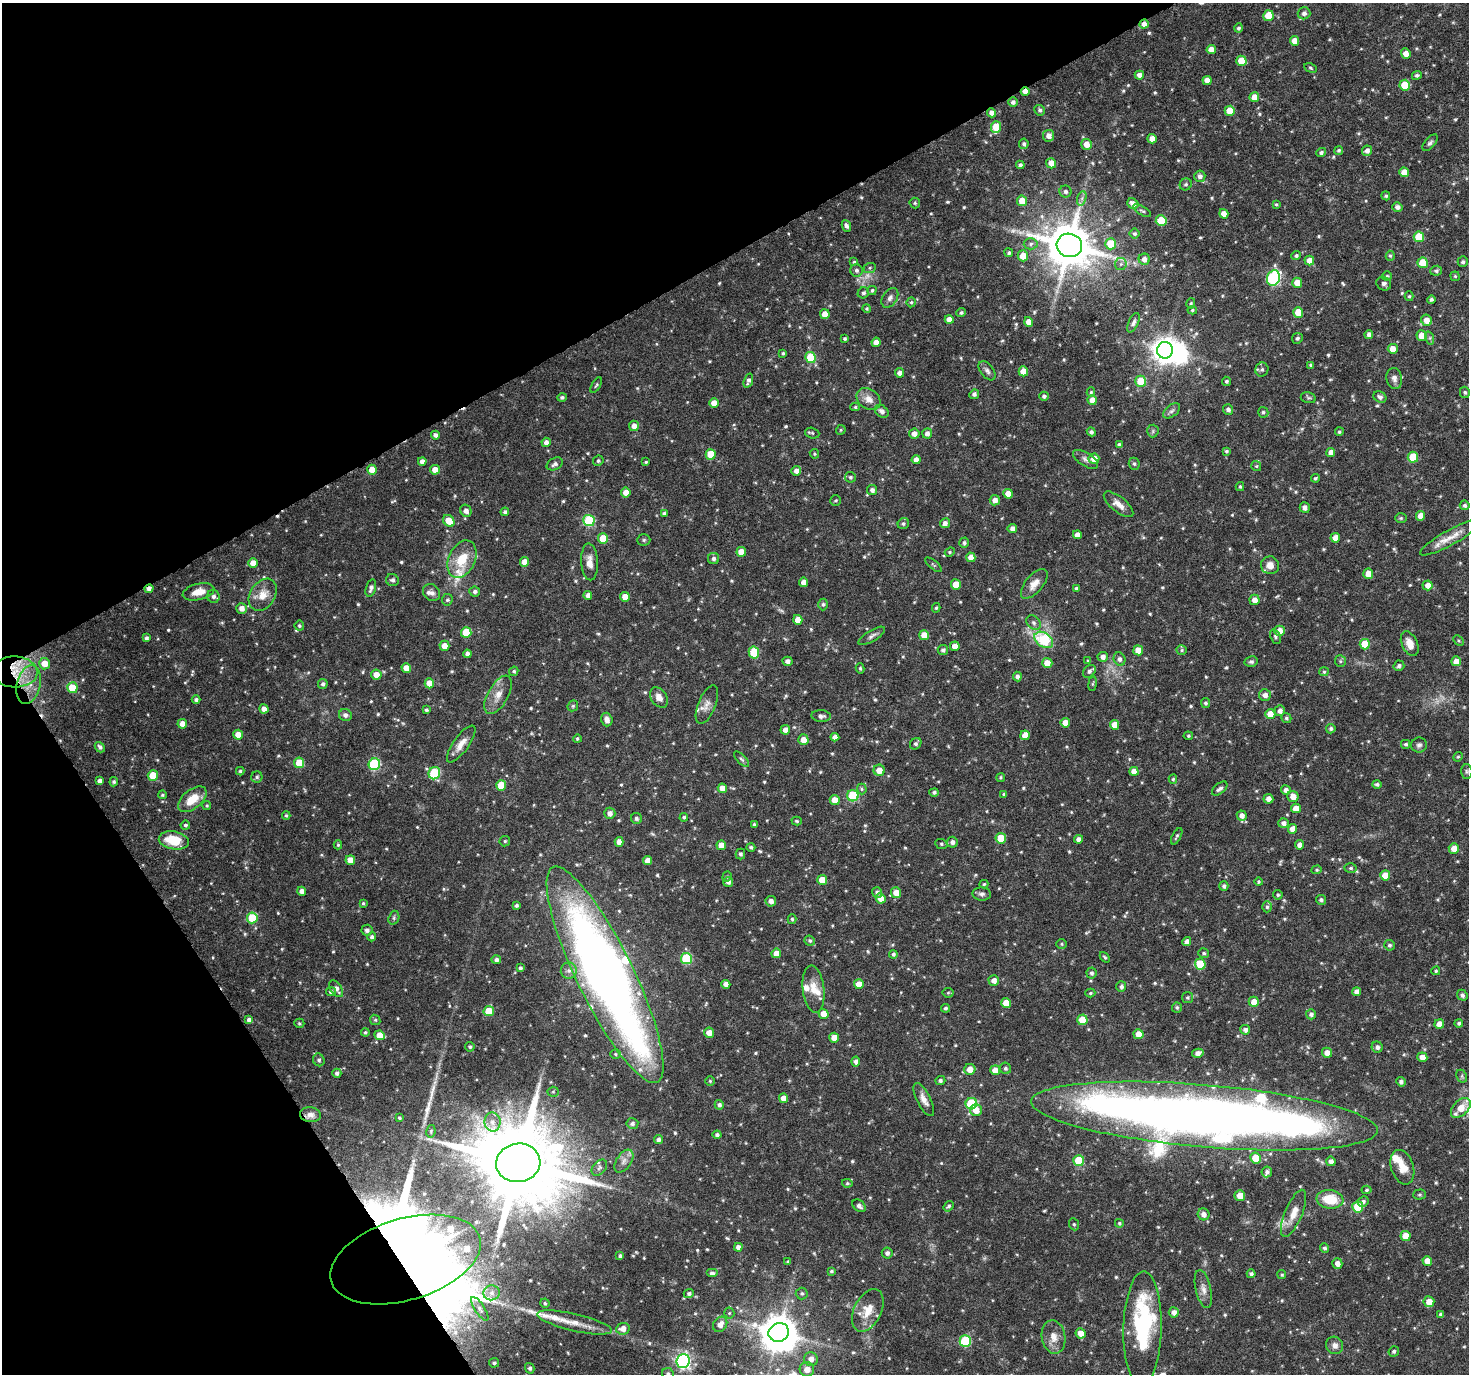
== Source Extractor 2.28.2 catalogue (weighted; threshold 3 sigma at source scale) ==
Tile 5 of 4 x 4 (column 1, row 2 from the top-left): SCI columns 6-1472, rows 2862-4233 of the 5881 x 5789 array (HDU 1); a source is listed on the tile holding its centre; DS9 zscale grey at full resolution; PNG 1471 x 1376 px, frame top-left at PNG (2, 3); each listed source drawn as its Kron ellipse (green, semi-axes under 4 px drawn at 4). Shown black and unused: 28% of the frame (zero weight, under 5 of 10 exposures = <1% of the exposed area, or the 3 px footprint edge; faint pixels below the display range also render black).
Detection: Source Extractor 2.28.2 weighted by HDU 2 'WHT'; one run over the whole footprint, this tile lists its part. Background 0.035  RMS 0.0019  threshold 0.00757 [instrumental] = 3 sigma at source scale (4.09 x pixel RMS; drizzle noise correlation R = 1.36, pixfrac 0.8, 0.0396/0.0396 arcsec/px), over >= 5 px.
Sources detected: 727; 6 too faint to see at this stretch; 6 inside a brighter object's white glare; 2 cosmic-ray / hot-pixel residue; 3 long thin detections or spike segments (spike, bleed or trail) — neither listed nor drawn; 20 inside a brighter listed object's ellipse — not listed separately; of the other 690, all 500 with FLUX_AUTO >= 0.226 (the completeness limit of this list) listed and drawn (190 fainter detections not listed), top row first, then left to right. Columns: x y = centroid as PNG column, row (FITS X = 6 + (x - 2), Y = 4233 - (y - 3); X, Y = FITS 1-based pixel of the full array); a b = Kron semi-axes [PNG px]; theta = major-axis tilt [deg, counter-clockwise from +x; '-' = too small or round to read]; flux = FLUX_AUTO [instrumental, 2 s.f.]
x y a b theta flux
1304 13 6 6 - 0.62
1268 16 5 5 - 2.7
1144 24 4 4 - 0.99
1238 28 4 4 - 0.33
1295 41 5 4 - 1.6
1211 50 4 4 - 1.7
1406 53 5 4 - 1.2
1241 61 5 5 - 3
1311 68 6 4 -28 0.24
1139 75 5 4 - 0.99
1417 75 5 4 - 0.35
1207 80 4 4 - 1.4
1405 85 5 5 - 3.7
1025 91 4 4 - 1.4
1254 97 5 5 - 2.1
1013 102 5 4 - 0.55
1040 110 5 5 - 0.36
1230 111 5 5 - 3.3
991 113 4 4 - 0.85
996 127 6 5 - 4
1049 136 6 5 - 1
1152 139 5 4 - 1.5
1430 143 10 5 50 0.43
1024 144 5 4 - 0.41
1087 144 5 5 - 1.7
1339 150 4 4 - 0.31
1367 151 5 5 - 0.78
1321 152 5 4 - 0.44
1051 163 5 5 - 1.7
1020 165 4 4 - 0.44
1404 172 5 4 - 1.8
1200 176 5 5 - 0.68
1186 184 6 5 - 0.36
1065 191 6 6 - 0.49
1386 196 4 4 - 0.3
1082 198 7 4 72 0.47
1022 201 5 5 - 2.3
915 203 5 5 - 0.26
1133 204 6 5 - 1.2
1276 204 4 3 - 0.24
1397 207 5 4 - 0.73
1142 211 10 4 -32 0.36
1224 214 5 4 - 1.7
1161 221 5 5 - 5.4
846 226 6 4 -65 0.54
1134 234 5 5 - 0.37
1419 237 5 5 - 5.8
1031 244 7 5 4 0.47
1111 244 5 5 - 5
1069 245 13 11 -18 800
1009 253 4 4 - 0.32
1023 256 5 5 - 2.2
1296 256 5 4 - 0.36
1390 256 5 4 - 0.25
1144 259 5 5 - 1
1309 261 5 4 - 1.6
854 262 4 4 - 0.23
1463 262 5 5 - 0.42
1423 263 5 5 - 4.1
1121 264 6 6 - 0.38
870 268 6 5 - 0.28
856 270 6 6 - 0.51
1436 271 6 5 - 0.38
1387 276 5 5 - 0.25
1455 276 4 4 - 0.23
1273 278 8 6 69 26
1297 283 5 5 - 2
1384 284 7 6 - 0.58
872 290 5 4 - 0.32
863 293 6 5 - 0.43
1409 296 5 4 - 0.26
890 298 11 7 56 0.73
1431 299 4 4 - 0.41
911 302 5 4 - 0.26
1191 303 5 4 - 0.23
867 309 4 4 - 0.26
1192 310 4 4 - 0.24
1298 312 5 5 - 3.4
961 313 5 4 - 0.32
825 314 5 4 - 1.7
949 319 4 4 - 1.5
1427 320 6 5 - 1.5
1029 322 5 4 - 1.6
1133 323 10 5 65 0.65
1369 334 4 4 - 0.65
1422 336 5 5 - 2
1297 338 5 5 - 0.35
1430 338 7 4 -72 0.31
845 339 3 3 - 0.27
876 342 4 4 - 1.1
1393 349 5 5 - 1.7
1165 350 8 8 - 170
783 353 4 3 - 0.25
810 358 5 5 - 7.4
1311 365 4 4 - 0.32
1262 369 7 6 - 0.5
987 371 11 6 -52 0.59
1023 371 5 4 - 2.2
899 373 4 4 - 0.85
1394 378 10 8 -81 0.77
748 381 7 4 71 0.5
1141 381 5 5 - 4.7
1226 381 4 4 - 0.35
596 385 8 3 59 0.26
1091 392 5 4 - 0.23
1465 392 6 5 - 0.32
974 394 5 4 - 0.51
1044 396 5 4 - 0.43
562 397 4 4 - 0.33
1380 397 7 5 -32 0.62
1308 398 8 5 -14 0.34
869 399 13 10 -36 1.6
1092 400 5 4 - 1.6
714 403 4 4 - 1.6
855 407 5 4 - 0.26
1228 409 5 5 - 0.61
882 411 7 5 -40 0.68
1172 411 10 5 38 0.54
1263 412 5 5 - 0.33
634 426 5 5 - 1.2
841 430 5 4 - 0.23
1153 431 6 5 - 0.34
1091 432 4 4 - 0.47
1339 432 4 4 - 0.29
812 433 7 5 -18 0.31
927 433 5 5 - 0.79
914 434 5 5 - 1.1
435 435 4 4 - 0.63
546 442 5 4 - 0.93
1119 444 4 3 - 0.36
1226 451 4 4 - 0.3
1331 452 4 4 - 1.1
711 454 5 5 - 3.5
814 454 5 4 - 0.23
1413 457 5 5 - 4.7
1086 459 14 6 -32 0.73
1094 459 5 5 - 1.8
916 460 4 4 - 1.1
422 461 4 4 - 0.99
598 461 5 5 - 0.32
646 462 3 3 - 0.23
555 464 8 5 28 0.62
1134 464 6 5 - 0.32
1256 466 5 5 - 0.24
372 470 5 4 - 2
435 470 5 4 - 1.7
796 471 5 4 - 0.85
850 477 5 5 - 0.31
1315 478 4 4 - 0.34
1240 487 4 3 - 0.28
872 490 5 5 - 0.65
626 493 5 5 - 1.3
1008 494 5 4 - 1.9
836 500 5 5 - 0.27
995 500 5 5 - 1
1119 504 18 7 -39 1.5
1465 505 5 5 - 0.47
1305 508 5 5 - 0.56
466 511 6 5 - 0.87
505 512 4 4 - 0.43
664 513 3 3 - 0.28
1420 516 5 4 - 1.5
1401 518 6 5 - 0.26
449 521 6 5 - 3
589 521 6 5 - 13
945 523 5 5 - 0.82
903 524 6 5 - 0.33
1012 529 5 4 - 0.85
1077 535 4 4 - 1.2
1450 537 34 7 29 2.4
1335 538 5 5 - 1.5
603 539 5 5 - 3.8
644 540 6 5 - 0.31
964 543 5 5 - 0.38
741 552 5 4 - 1.9
950 552 5 4 - 0.24
971 557 5 4 - 1.5
462 559 20 13 66 4.5
714 559 5 5 - 0.5
525 562 5 4 - 1.6
589 562 18 8 -86 1.5
253 563 5 4 - 1.7
934 565 10 3 -40 0.25
1270 565 9 9 - 1.3
1368 574 5 5 - 1.7
392 580 6 6 - 0.46
804 582 5 4 - 1.5
956 584 5 5 - 2.9
1034 584 18 8 50 1.6
1428 585 5 5 - 1.3
371 588 9 5 74 0.63
1077 588 4 4 - 0.43
149 589 5 4 - 0.73
199 592 16 8 13 2.2
475 592 5 5 - 0.49
432 593 9 8 - 0.77
263 595 17 12 56 2.4
588 595 4 4 - 0.77
213 596 7 6 - 0.63
625 597 5 5 - 1.9
447 600 6 5 - 0.32
1255 600 5 5 - 1.2
823 604 6 4 89 0.34
242 608 5 5 - 1.1
936 608 5 4 - 0.26
798 620 5 4 - 1.7
1034 623 8 6 -46 0.58
299 626 5 4 - 0.28
1280 631 5 5 - 1.8
466 633 5 5 - 5.2
924 635 5 5 - 2
872 636 15 5 31 0.68
1275 637 7 5 -68 0.33
146 638 4 4 - 0.43
1044 640 10 7 -35 11
1459 641 6 4 -45 0.25
1365 644 5 5 - 4.4
1410 644 13 7 -66 1.8
444 646 5 5 - 1.7
955 646 5 4 - 1.7
943 650 5 5 - 0.46
1138 650 5 5 - 2.1
1182 650 5 4 - 0.25
754 652 6 5 - 5.8
467 654 4 4 - 0.71
1103 657 5 5 - 0.8
1120 659 7 5 -67 0.58
787 661 5 4 - 0.73
1088 661 4 4 - 0.24
1251 661 7 5 11 0.41
1340 661 6 5 - 0.29
1456 661 5 5 - 1.7
1047 663 5 5 - 1.8
44 664 6 5 - 2.1
1399 666 5 5 - 0.46
406 668 5 4 - 1.6
860 668 5 4 - 0.27
514 671 5 4 - 0.32
1089 671 7 5 45 0.53
15 672 23 15 -2 5.3
1324 672 5 4 - 0.24
376 675 5 5 - 1.6
1017 677 5 4 - 0.62
429 683 5 4 - 1.7
323 684 5 4 - 0.46
1093 684 7 4 82 0.23
29 685 20 12 77 2.8
72 688 5 5 - 4.2
498 695 21 10 61 2
1265 695 6 5 - 0.97
659 698 11 7 -55 1.3
196 700 4 4 - 0.43
1205 703 5 4 - 0.32
707 705 20 8 68 1.3
573 706 6 5 - 0.26
264 709 4 4 - 1.2
426 710 3 3 - 0.31
1280 711 5 5 - 0.87
1270 714 5 5 - 2
345 715 6 6 - 0.67
821 716 9 6 -3 0.69
1286 718 5 4 - 0.3
607 719 7 5 -74 0.76
1065 723 5 4 - 1.7
182 724 5 4 - 1.4
1114 725 5 4 - 1.9
1331 729 5 4 - 0.42
785 730 5 4 - 0.97
238 735 5 5 - 1.8
1025 735 5 5 - 2.1
1188 736 5 4 - 0.23
835 737 4 4 - 0.9
577 739 4 4 - 0.3
803 740 5 5 - 1.8
461 744 22 7 55 1.7
916 744 6 5 - 0.46
1406 744 4 4 - 0.33
1419 745 8 7 - 0.51
100 747 5 4 - 0.48
1458 757 5 4 - 0.24
741 759 10 4 -46 0.35
299 763 5 5 - 3.8
374 764 6 5 - 16
879 770 5 5 - 1.8
240 771 4 3 - 0.29
1134 771 4 4 - 1.7
1467 771 7 5 -88 0.34
434 773 6 5 - 10
153 775 5 5 - 4.4
257 777 5 5 - 0.34
1001 777 4 4 - 0.25
1173 779 5 4 - 0.25
100 781 4 4 - 0.76
114 782 4 4 - 0.36
1377 784 5 4 - 0.39
501 785 5 5 - 3.8
722 788 5 4 - 1.6
1220 788 9 5 40 0.58
862 789 5 5 - 0.31
1286 790 5 4 - 0.83
934 792 5 4 - 0.38
1004 794 4 4 - 0.26
162 795 4 4 - 0.25
853 796 5 5 - 11
1293 796 6 5 - 1.6
192 799 17 9 39 3.4
1268 799 5 4 - 1.1
835 800 5 5 - 2.3
207 806 4 4 - 0.25
1296 808 5 5 - 2
610 813 5 5 - 0.94
286 815 4 3 - 0.27
1242 815 5 5 - 1
684 817 4 4 - 0.32
636 818 5 5 - 0.46
797 821 5 4 - 0.23
1283 823 5 5 - 0.72
754 824 3 3 - 0.27
185 825 5 4 - 0.35
1293 829 5 4 - 1.4
1177 836 9 3 63 0.33
1001 838 5 5 - 4.1
1078 839 4 4 - 0.68
174 840 15 9 -11 4.7
505 841 5 5 - 0.26
619 842 5 4 - 1
952 842 5 5 - 0.65
941 844 6 5 - 0.29
338 845 4 4 - 0.23
721 845 5 4 - 1.7
1299 845 4 4 - 0.83
751 847 4 4 - 0.34
1454 848 5 5 - 1.8
740 854 5 5 - 0.39
350 860 5 4 - 1.8
648 861 4 4 - 1.2
1350 868 6 4 2 0.35
1317 870 5 4 - 0.24
1385 875 5 5 - 2.5
727 877 5 4 - 0.24
822 880 5 5 - 2.4
728 882 5 4 - 0.6
1258 882 4 4 - 0.23
984 884 4 4 - 0.24
1224 886 5 4 - 0.43
302 891 4 4 - 1
877 892 5 5 - 0.46
896 893 5 5 - 1.8
982 894 9 6 -3 0.6
1278 895 5 4 - 0.28
881 898 5 5 - 1.5
1321 900 5 5 - 0.43
771 901 5 5 - 0.95
363 903 4 4 - 0.23
516 905 4 3 - 0.31
1267 907 5 5 - 0.32
252 918 5 5 - 7.4
394 918 7 5 72 0.32
792 919 5 4 - 0.29
367 930 5 5 - 0.55
372 937 4 4 - 0.4
810 941 5 5 - 0.35
1187 941 4 4 - 0.85
1062 944 5 5 - 0.25
1389 945 5 5 - 0.39
776 953 5 5 - 1.7
1204 953 5 5 - 0.32
893 954 4 4 - 0.33
1105 957 6 4 -49 0.24
686 959 5 5 - 12
496 960 5 4 - 0.45
1200 964 5 5 - 5.9
520 968 4 4 - 0.37
569 971 8 8 - 0.8
1436 971 4 4 - 0.23
1092 973 5 5 - 0.43
605 975 120 28 -64 180
994 980 5 5 - 1.2
726 984 4 4 - 1
859 984 5 5 - 1.9
1121 987 5 5 - 0.52
336 989 9 5 -55 0.98
814 989 23 10 -83 2.5
331 992 5 4 - 0.47
1357 992 4 4 - 0.95
948 993 5 5 - 0.23
1090 993 5 4 - 0.25
1462 995 5 5 - 0.47
1187 998 5 5 - 0.3
1254 1002 5 5 - 1.8
1006 1003 5 5 - 2.3
1177 1007 5 5 - 0.32
945 1008 4 4 - 0.35
489 1011 5 5 - 4
824 1014 5 5 - 2
1311 1014 5 5 - 0.54
249 1020 4 4 - 0.69
375 1020 5 5 - 0.24
1082 1020 5 5 - 4.4
299 1023 5 4 - 0.26
1459 1023 4 4 - 0.39
1439 1024 5 5 - 1.6
1245 1030 5 4 - 0.62
365 1032 4 4 - 0.29
709 1033 5 5 - 1.3
1139 1034 5 5 - 2.3
380 1035 5 5 - 2.4
834 1038 5 5 - 1.8
470 1047 5 4 - 0.32
1377 1047 6 5 - 0.7
1198 1053 6 4 10 0.91
1327 1053 5 5 - 1.2
615 1054 5 5 - 0.28
1422 1057 5 5 - 1.3
319 1060 6 5 - 0.43
856 1061 5 4 - 0.66
1006 1068 6 5 - 0.39
970 1069 5 5 - 1.7
995 1070 5 5 - 1.8
337 1073 4 4 - 0.49
1462 1076 7 5 -62 0.3
710 1081 5 4 - 0.23
940 1081 5 4 - 0.41
1401 1082 5 4 - 0.51
553 1092 5 5 - 0.26
783 1098 4 4 - 1.3
924 1100 18 6 -63 1.3
971 1104 6 5 - 12
719 1105 5 4 - 0.5
1461 1108 12 7 46 2.5
976 1110 6 6 - 1.9
310 1115 10 7 -5 0.72
1204 1116 174 31 -5 290
399 1118 4 3 - 0.24
492 1122 9 8 - 1.1
632 1123 6 5 - 0.48
431 1131 6 4 80 0.25
717 1135 4 4 - 0.47
658 1140 4 4 - 0.57
1255 1158 5 5 - 3.1
624 1161 13 7 55 1
1079 1161 5 5 - 7.2
1331 1161 4 4 - 0.76
518 1163 22 19 9 3100
1402 1167 18 11 -72 2.3
599 1168 9 6 46 0.49
1267 1172 5 5 - 0.51
847 1183 5 4 - 0.26
1366 1190 5 4 - 0.29
1420 1194 6 5 - 0.25
1240 1196 5 5 - 1.9
1330 1199 13 9 -7 5
1363 1201 5 5 - 0.48
859 1206 7 5 -40 0.64
949 1206 6 4 54 0.35
1358 1207 5 5 - 5.4
1294 1213 25 8 67 2.3
1204 1214 6 5 - 0.95
1119 1223 4 4 - 0.25
1074 1224 6 5 - 0.27
1405 1236 5 5 - 2.6
738 1247 4 4 - 0.77
1325 1248 5 4 - 0.38
887 1253 5 5 - 0.61
620 1256 4 3 - 0.31
405 1259 77 40 17 220
1427 1261 5 4 - 1.6
788 1262 3 3 - 0.28
1337 1263 5 5 - 1
831 1271 4 3 - 0.28
712 1273 6 4 0 0.57
1251 1274 4 4 - 0.41
1282 1275 4 4 - 0.24
1203 1289 19 7 -77 1.2
492 1293 8 7 - 0.79
802 1293 6 6 - 0.34
689 1294 5 4 - 0.38
1429 1302 5 5 - 1.8
545 1303 4 4 - 0.29
480 1309 14 5 -57 0.64
868 1310 23 13 64 3
1174 1312 5 5 - 0.97
729 1313 5 5 - 0.23
1441 1314 4 3 - 0.44
575 1322 38 8 -13 3
720 1324 8 6 51 1.3
623 1329 7 6 - 1.3
1142 1329 57 19 89 20
779 1332 10 9 - 380
1081 1333 5 5 - 1.9
1054 1337 17 11 -81 1.9
965 1341 6 5 - 13
1335 1345 9 8 - 0.9
1394 1351 5 5 - 0.35
811 1359 7 7 - 1.3
683 1361 7 6 - 44
494 1363 5 5 - 0.39
530 1368 5 4 - 0.49
807 1369 7 7 - 1.7
668 1374 6 5 - 0.45
Overlapping masked pixels (flux is a lower limit): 5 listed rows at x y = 1144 24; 1025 91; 149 589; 15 672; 405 1259
Isophote crosses this tile's border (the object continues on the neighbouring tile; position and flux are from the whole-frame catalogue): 1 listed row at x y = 668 1374